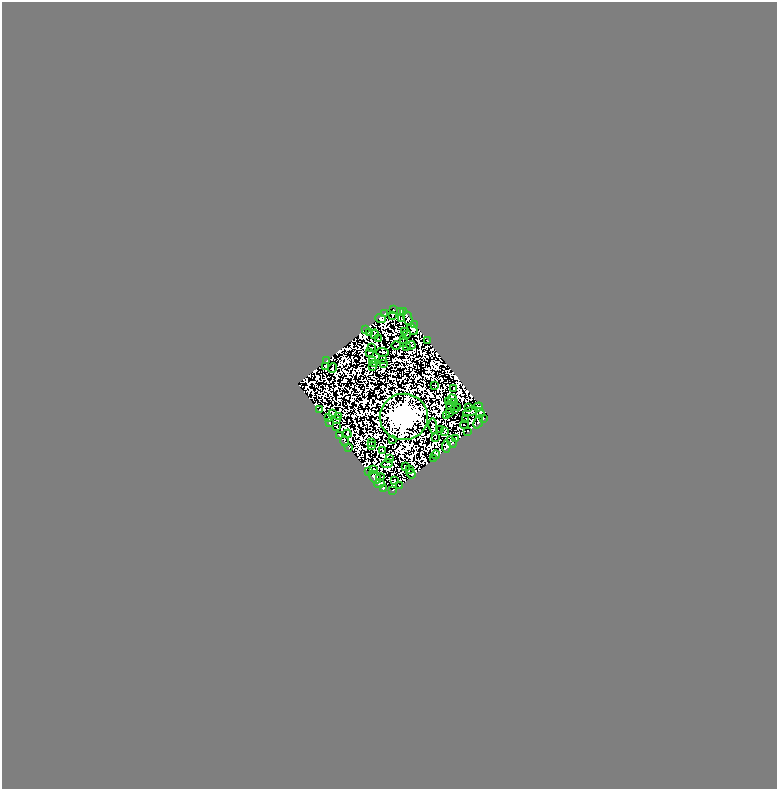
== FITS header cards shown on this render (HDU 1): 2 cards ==
NAXIS1  =                  775
NAXIS2  =                  787

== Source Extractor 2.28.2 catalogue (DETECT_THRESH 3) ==
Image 775 x 787 px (HDU 1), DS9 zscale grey, 1 PNG px = 1 image px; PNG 779 x 791 px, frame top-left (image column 1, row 787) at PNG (2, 2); each listed source drawn as its Kron ellipse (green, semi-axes under 4 px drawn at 4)
Background 1.41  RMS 4.1e-04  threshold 0.00122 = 3 sigma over >= 5 px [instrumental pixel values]
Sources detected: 167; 76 with non-positive FLUX_AUTO (blend fragments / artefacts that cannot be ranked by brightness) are neither listed nor drawn; the other 91 listed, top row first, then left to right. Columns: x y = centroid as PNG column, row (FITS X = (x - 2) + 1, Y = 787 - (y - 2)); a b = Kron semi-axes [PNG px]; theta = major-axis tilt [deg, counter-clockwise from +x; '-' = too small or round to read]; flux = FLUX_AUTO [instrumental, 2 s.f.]
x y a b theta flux
394 310 3 2 - 55
401 311 4 3 - 90
404 312 3 2 - 77
385 314 4 2 - 45
392 315 3 2 - 26
381 318 5 4 - 120
402 318 3 3 - 100
408 319 7 4 -76 27
415 325 3 2 - 42
365 329 3 2 - 23
413 329 6 3 -54 29
404 332 3 2 - 6
369 333 4 2 - 33
374 334 5 2 - 22
406 334 4 2 - 6
378 339 3 2 - 38
403 339 3 2 - 21
428 340 2 2 - 23
403 342 3 2 - 40
396 345 5 2 - 1.6
411 345 4 3 - 15
407 347 2 2 - 17
371 348 3 2 - 43
370 352 2 2 - 35
382 352 6 2 -6 5
382 359 3 2 - 22
327 360 2 2 - 63
372 360 4 2 - 17
374 364 3 2 - 25
383 364 4 2 - 8.1
326 366 4 3 - 110
372 367 2 2 - 28
332 368 5 2 - 75
435 385 3 2 - 18
454 388 2 2 - 18
452 399 4 2 - 37
449 402 3 2 - 34
455 402 3 2 - 32
450 406 4 2 - 21
469 407 3 2 - 3.6
478 407 5 2 - 120
458 408 2 2 - 12
319 410 3 2 - 69
454 410 3 2 - 6
450 412 3 2 - 15
470 412 7 3 17 1
480 413 5 3 - 140
333 414 3 3 - 90
447 415 2 2 - 15
338 416 2 2 - 13
404 417 24 23 - 300000
328 418 3 2 - 57
483 418 3 3 - 3.4
336 420 2 2 - 34
465 420 3 2 - 51
478 422 7 3 69 95
329 423 3 2 - 48
464 425 4 2 - 40
337 426 2 2 - 4.6
433 426 8 3 -82 49
440 429 4 2 - 37
445 431 3 2 - 10
468 431 3 2 - 4.1
347 434 4 2 - 110
340 435 3 3 - 170
435 438 2 2 - 43
392 439 2 2 - 32
455 439 3 2 - 16
344 441 5 3 - 42
371 442 3 2 - 29
452 442 6 2 -55 5.6
372 446 2 2 - 13
446 446 6 3 85 64
349 447 3 2 - 22
383 451 2 2 - 20
436 455 4 3 - 130
433 458 3 2 - 53
389 459 3 2 - 37
387 464 6 2 15 47
405 466 3 2 - 43
373 469 3 2 - 14
410 469 3 2 - 23
369 472 4 3 - 49
411 474 5 3 - 78
375 477 7 5 -48 97
380 477 4 2 - 110
395 481 3 3 - 50
379 484 5 2 - 42
399 486 3 2 - 23
383 488 4 3 - 40
393 490 3 2 - 60
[76 non-positive-flux detections neither listed nor drawn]